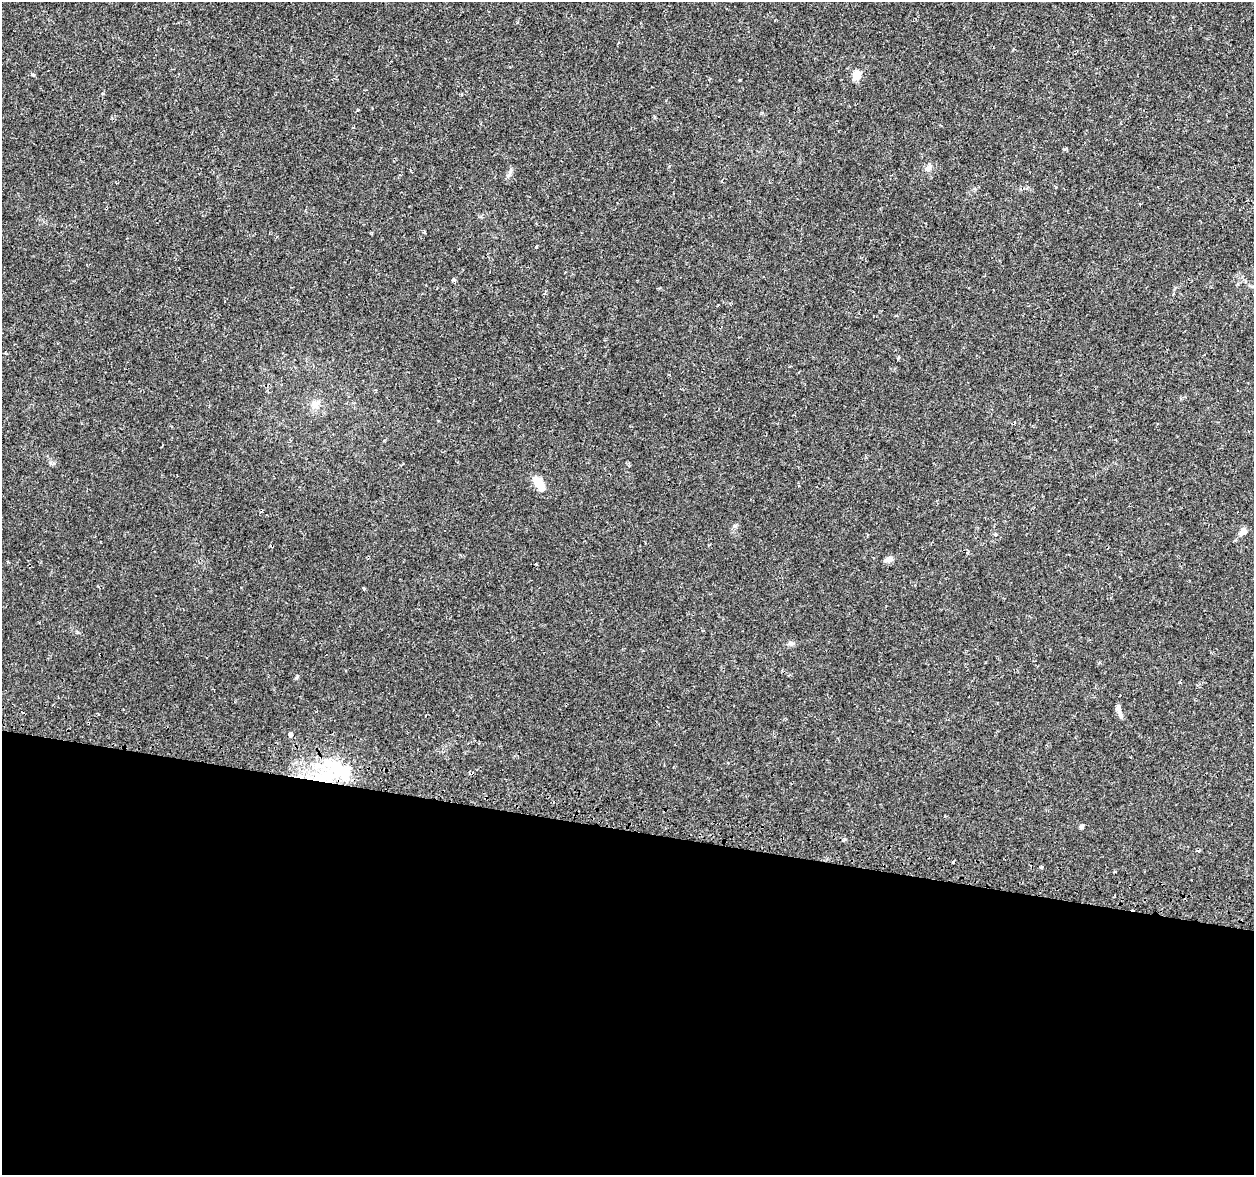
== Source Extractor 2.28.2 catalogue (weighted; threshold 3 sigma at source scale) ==
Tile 14 of 4 x 4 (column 2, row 4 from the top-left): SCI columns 1300-2551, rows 328-1500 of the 5092 x 5290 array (HDU 1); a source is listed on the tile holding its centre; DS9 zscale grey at full resolution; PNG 1256 x 1177 px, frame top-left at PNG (2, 2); no overlay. Shown black and unused: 29% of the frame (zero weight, under 2 of 3 exposures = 3% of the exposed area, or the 3 px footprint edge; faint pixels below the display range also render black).
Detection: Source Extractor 2.28.2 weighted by HDU 2 'WHT'; one run over the whole footprint, this tile lists its part. Background 0.00631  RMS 0.0022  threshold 0.00969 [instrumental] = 3 sigma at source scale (4.5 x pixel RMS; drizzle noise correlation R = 1.50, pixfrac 1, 0.0396/0.0396 arcsec/px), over >= 5 px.
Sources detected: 26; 2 inside a brighter object's white glare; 5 cosmic-ray / hot-pixel residue — not listed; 1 inside a brighter listed object's ellipse — not listed separately; the other 18 listed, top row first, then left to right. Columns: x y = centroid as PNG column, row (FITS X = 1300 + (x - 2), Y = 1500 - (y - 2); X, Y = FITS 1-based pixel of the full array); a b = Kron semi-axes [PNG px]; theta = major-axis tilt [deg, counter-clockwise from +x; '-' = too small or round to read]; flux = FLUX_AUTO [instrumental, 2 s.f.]
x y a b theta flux
857 75 11 7 68 2.7
928 168 11 7 51 0.87
510 172 10 4 57 0.57
425 232 5 3 - 0.22
536 247 3 3 - 0.23
453 279 4 3 - 0.79
898 358 4 3 - 0.3
315 405 12 10 27 1.8
538 482 16 8 -56 4.5
1242 532 12 7 52 1.3
888 559 11 7 19 0.87
364 588 3 3 - 0.3
790 643 8 4 -31 0.46
1118 708 15 6 -78 0.79
290 735 4 4 - 1.9
325 777 35 17 15 12
1081 827 5 4 - 0.7
1041 867 4 3 - 0.58
Overlapping masked pixels (flux is a lower limit): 1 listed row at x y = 325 777
Unlisted compact peaks at least as high as the median listed source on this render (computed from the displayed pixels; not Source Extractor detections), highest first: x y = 740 80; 734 526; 297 676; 33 75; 77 632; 358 110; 995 535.